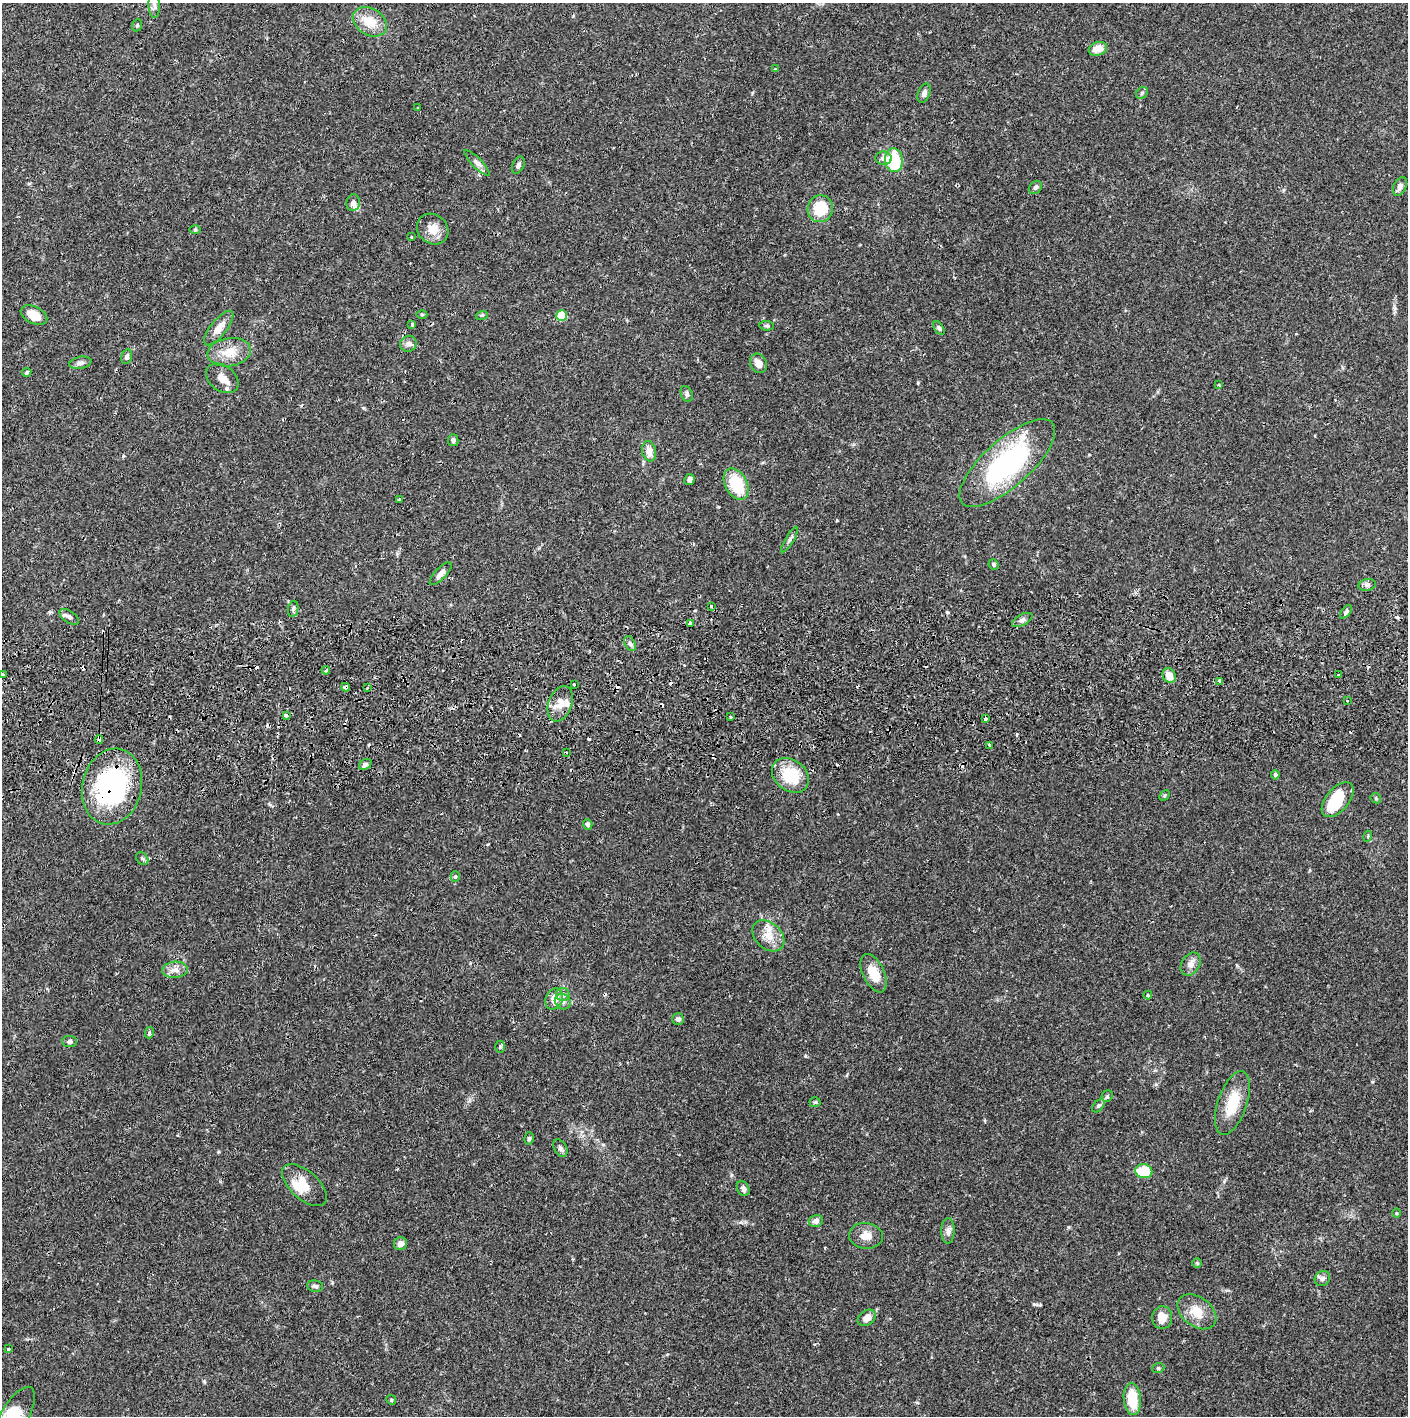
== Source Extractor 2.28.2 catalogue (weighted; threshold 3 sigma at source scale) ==
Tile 5 of 3 x 3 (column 2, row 2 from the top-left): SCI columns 1411-2816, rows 1472-2885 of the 4230 x 4358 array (HDU 1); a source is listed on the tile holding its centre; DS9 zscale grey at full resolution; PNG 1410 x 1418 px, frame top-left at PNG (2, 3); each listed source drawn as its Kron ellipse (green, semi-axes under 4 px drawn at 4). Shown black and unused: <1% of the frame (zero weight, under 2 of 3 exposures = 3% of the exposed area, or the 3 px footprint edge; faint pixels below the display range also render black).
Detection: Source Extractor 2.28.2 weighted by HDU 2 'WHT'; one run over the whole footprint, this tile lists its part. Background 0.0683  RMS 0.0049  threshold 0.0219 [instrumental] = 3 sigma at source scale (4.5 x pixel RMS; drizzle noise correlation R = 1.50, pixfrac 1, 0.05/0.05 arcsec/px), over >= 5 px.
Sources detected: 144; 2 inside a brighter object's white glare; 20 cosmic-ray / hot-pixel residue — neither listed nor drawn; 5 inside a brighter listed object's ellipse — not listed separately; the other 117 listed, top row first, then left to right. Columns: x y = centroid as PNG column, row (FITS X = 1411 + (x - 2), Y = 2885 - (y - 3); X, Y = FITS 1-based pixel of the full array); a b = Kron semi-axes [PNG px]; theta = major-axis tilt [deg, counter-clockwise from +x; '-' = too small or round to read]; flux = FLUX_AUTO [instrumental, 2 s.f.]
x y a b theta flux
154 5 13 5 -88 1.7
370 22 18 13 -32 9.7
137 25 6 5 - 0.86
1098 49 9 6 18 5.8
775 69 4 3 - 0.73
924 93 10 6 70 1.8
1142 93 6 5 - 0.82
417 108 3 3 - 0.78
884 158 8 6 -6 1.9
894 160 12 9 -86 26
477 163 17 5 -45 2
518 165 9 5 64 1.7
1400 186 10 6 64 2.1
1035 187 7 5 44 1.1
353 203 8 6 77 1.9
820 209 13 12 - 14
433 229 17 14 -40 6.3
195 230 6 4 0 0.57
411 237 3 3 - 0.69
422 314 5 3 - 0.49
34 315 14 8 -26 7.8
482 315 6 4 17 0.59
561 316 5 5 - 21
412 325 4 3 - 2.8
767 326 7 4 -6 0.78
219 328 21 8 51 5.7
939 328 7 4 -52 0.99
408 344 8 7 - 2.2
229 352 22 14 8 8.7
127 357 7 5 75 1.3
80 363 11 6 11 1.7
758 363 10 8 -64 3.6
27 372 5 4 - 0.84
222 378 18 12 -37 4.2
1219 385 4 2 - 0.39
687 394 8 5 -66 1.2
453 440 6 5 - 1.4
649 451 10 7 -77 3.7
1007 463 60 23 42 78
689 479 6 5 - 1.2
736 484 17 11 -62 18
399 499 3 3 - 0.92
790 540 14 4 59 1.3
993 564 5 4 - 0.82
441 574 15 5 47 2.4
1367 585 9 5 10 1.5
711 606 3 3 - 1.8
293 609 8 5 80 1
1346 612 8 4 52 1.1
69 617 11 6 -33 1.6
1022 620 11 5 27 1.6
690 624 4 3 - 17
630 644 8 5 -62 1.3
326 670 4 3 - 0.57
1338 674 3 2 - 0.76
2 675 3 3 - 2.1
1169 676 8 6 -61 4.8
1220 681 4 3 - 12
574 684 3 3 - 0.97
346 687 4 3 - 4.8
367 688 3 2 - 0.43
1347 700 3 3 - 0.76
560 704 18 11 69 6.1
286 716 4 3 - 1.8
730 717 3 3 - 0.67
985 719 4 3 - 1.8
99 739 4 3 - 4.4
989 745 4 2 - 0.44
566 752 3 2 - 0.4
365 764 7 5 33 1.4
790 775 20 15 -38 18
1275 775 5 4 - 0.88
112 787 38 29 76 75
1164 795 6 4 46 0.58
1376 798 6 4 -48 0.67
1338 800 21 11 50 21
588 824 5 4 - 1.2
1368 836 5 3 - 0.45
142 859 7 5 -51 0.94
455 876 5 4 - 0.76
768 936 18 13 -43 6.6
1191 964 12 9 57 3.2
175 970 13 8 5 3.5
874 973 20 11 -64 7.8
563 995 7 6 - 2.2
1148 995 4 4 - 0.46
554 999 11 8 66 5
563 1002 8 7 - 1.9
678 1019 6 6 - 1.3
149 1033 5 4 - 0.66
69 1042 7 5 -3 1.3
500 1047 6 4 89 1.1
1107 1096 6 5 - 0.79
815 1102 5 5 - 0.62
1232 1103 33 14 71 14
1098 1106 7 5 48 0.91
529 1138 6 4 75 0.82
560 1148 9 6 -59 1.3
1144 1171 8 7 - 16
304 1185 27 14 -42 9.4
743 1188 8 6 -60 1.4
1396 1213 5 3 - 0.45
816 1221 7 6 - 2.3
948 1231 13 6 89 2.1
866 1236 17 13 -6 5.1
400 1244 7 6 - 2.8
1197 1263 5 5 - 0.57
1322 1278 8 7 - 1.4
315 1286 8 5 -8 1.2
1197 1312 21 14 -37 8.8
867 1318 10 7 36 4
1162 1318 11 10 - 5.8
8 1349 3 3 - 0.9
1158 1368 6 5 - 0.74
1132 1399 16 8 -85 13
391 1400 5 4 - 0.63
15 1415 32 13 59 11
Overlapping masked pixels (flux is a lower limit): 4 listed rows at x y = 346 687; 286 716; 99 739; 112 787
Isophote crosses this tile's border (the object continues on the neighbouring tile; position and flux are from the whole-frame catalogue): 3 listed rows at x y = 1400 186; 2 675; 15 1415
Unlisted compact peaks at least as high as the median listed source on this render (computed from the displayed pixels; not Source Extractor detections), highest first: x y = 1034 1304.